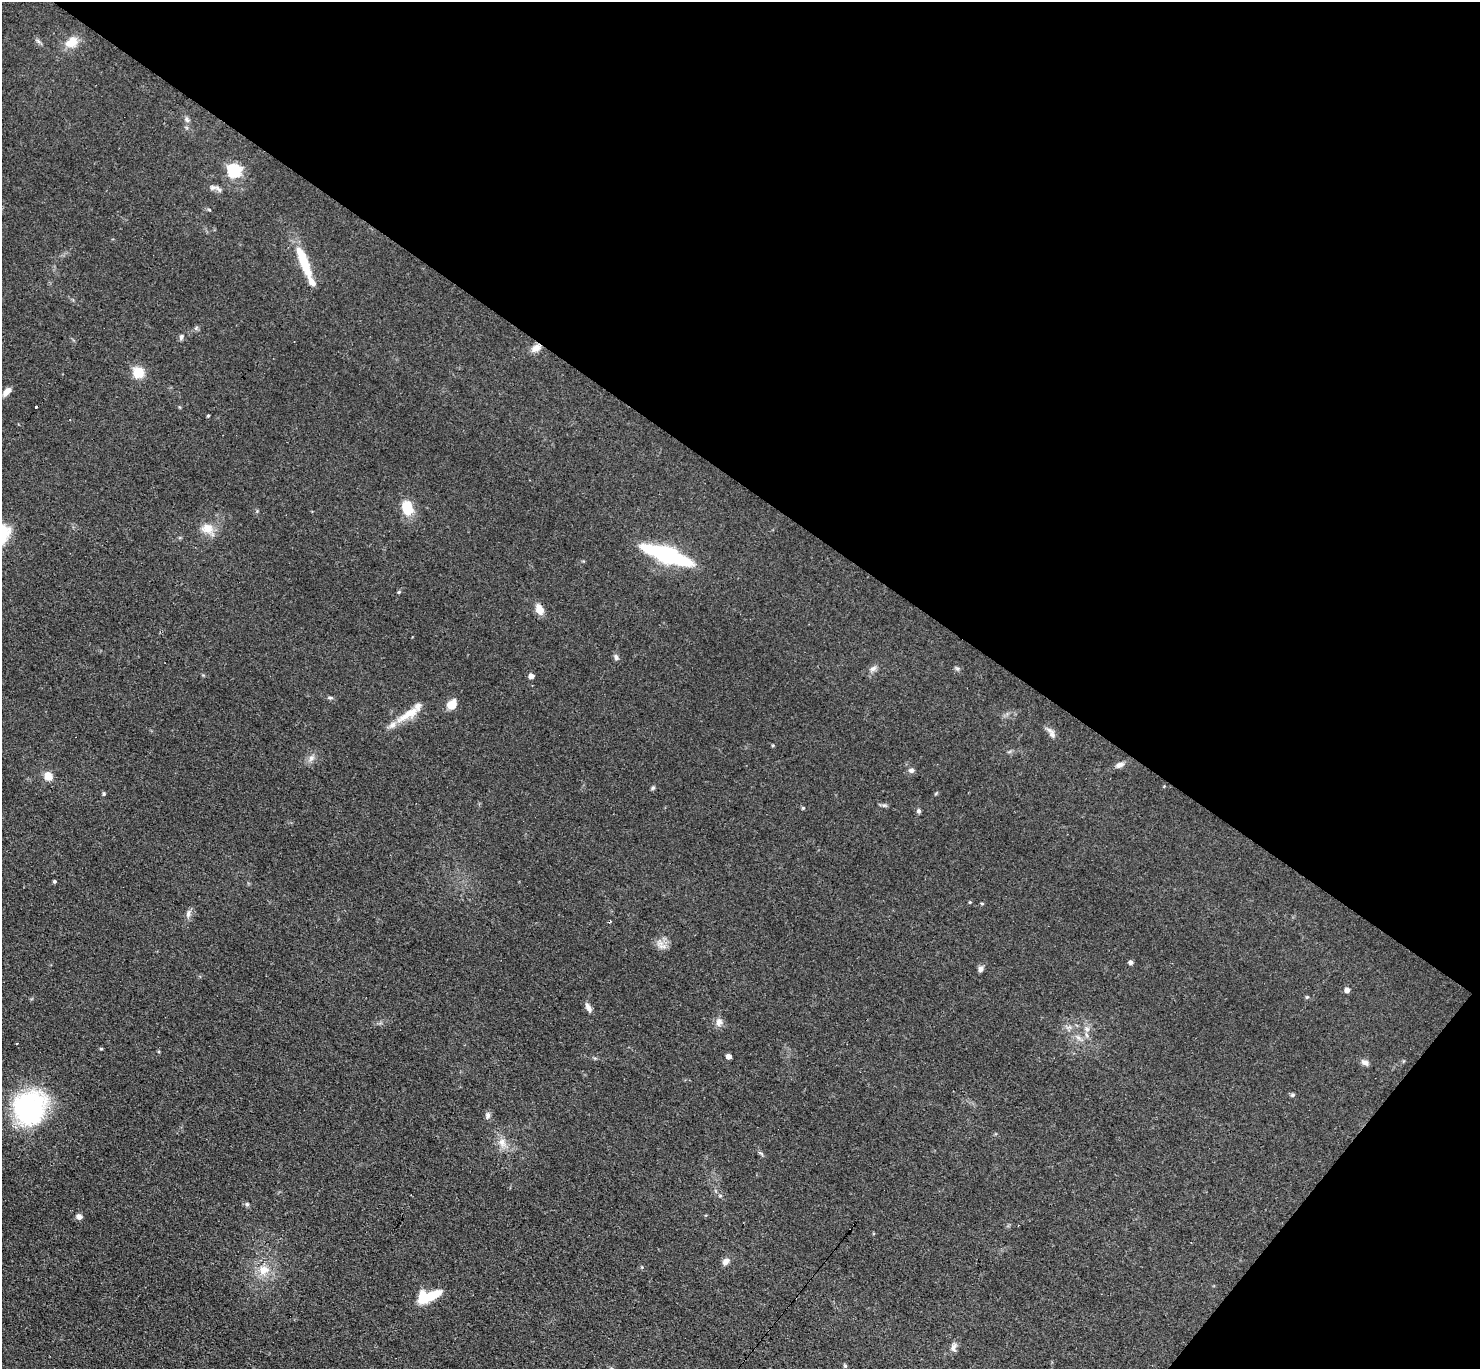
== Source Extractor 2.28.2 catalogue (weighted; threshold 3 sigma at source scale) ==
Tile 8 of 4 x 4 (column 4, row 2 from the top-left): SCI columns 4562-6039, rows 3032-4398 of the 6088 x 6079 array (HDU 1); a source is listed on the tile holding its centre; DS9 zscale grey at full resolution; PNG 1482 x 1371 px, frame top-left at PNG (2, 2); no overlay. Shown black and unused: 38% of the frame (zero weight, under 3 of 4 exposures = <1% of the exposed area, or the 3 px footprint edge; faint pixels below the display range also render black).
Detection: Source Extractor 2.28.2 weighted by HDU 2 'WHT'; one run over the whole footprint, this tile lists its part. Background 0.0606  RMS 0.0057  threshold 0.0255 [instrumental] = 3 sigma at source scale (4.5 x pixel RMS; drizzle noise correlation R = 1.50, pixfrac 1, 0.05/0.05 arcsec/px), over >= 5 px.
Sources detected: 68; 1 inside a brighter object's white glare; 3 cosmic-ray / hot-pixel residue — not listed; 2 inside a brighter listed object's ellipse — not listed separately; the other 62 listed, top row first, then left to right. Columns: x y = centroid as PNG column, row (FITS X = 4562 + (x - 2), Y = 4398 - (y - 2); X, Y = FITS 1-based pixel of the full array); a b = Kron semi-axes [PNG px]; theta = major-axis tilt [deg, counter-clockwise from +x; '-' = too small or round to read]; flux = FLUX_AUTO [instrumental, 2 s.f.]
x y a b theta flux
71 42 17 12 29 7.8
187 119 9 5 -54 1.5
234 171 6 6 - 86
213 187 11 7 -3 2.4
304 262 34 12 -65 16
181 337 8 5 69 1.3
536 348 13 8 32 3.9
138 372 6 5 - 43
7 392 11 6 47 3.6
208 416 4 3 - 0.6
407 508 15 10 -78 15
207 528 15 14 - 7.3
667 555 27 8 -20 130
399 592 5 4 - 0.64
539 609 13 8 -63 5.2
616 657 8 6 -63 1.6
873 668 10 7 21 2.1
957 668 7 4 -19 0.93
531 676 5 5 - 2.7
330 698 7 4 4 0.97
452 704 12 9 47 6.4
408 714 39 9 32 11
1052 735 10 8 -81 2.3
773 745 4 3 - 0.58
311 758 10 7 35 2.4
1120 765 10 6 22 2.5
911 770 8 6 2 1.5
48 776 10 8 -69 5.5
653 788 6 5 - 0.94
104 794 5 4 - 0.81
884 805 7 4 17 1
803 808 5 4 - 0.61
919 811 6 5 - 1.1
54 881 4 4 - 0.86
970 902 4 3 - 0.5
982 904 4 4 - 0.61
188 914 12 5 76 2
663 946 17 7 -19 3.2
1130 962 5 4 - 1.5
980 969 8 6 76 1.7
1347 990 5 5 - 2.7
1307 997 5 5 - 0.65
588 1007 12 5 -62 2.5
719 1022 11 9 86 3.2
1087 1029 7 6 - 1.8
1078 1038 8 5 -44 1.7
101 1049 5 3 - 0.58
728 1056 4 4 - 2.8
1365 1063 10 7 -22 2.3
1292 1095 6 5 - 0.89
29 1108 38 34 58 75
488 1115 9 7 85 1.7
502 1142 14 9 -65 4.9
761 1154 8 3 -45 0.91
247 1204 6 5 - 1
79 1216 7 6 - 2.2
726 1261 10 7 43 2.8
642 1267 5 4 - 0.64
264 1270 14 12 3 8.2
431 1296 23 9 29 12
954 1347 13 7 78 2.5
845 1366 5 4 - 0.74
Overlapping masked pixels (flux is a lower limit): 1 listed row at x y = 536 348